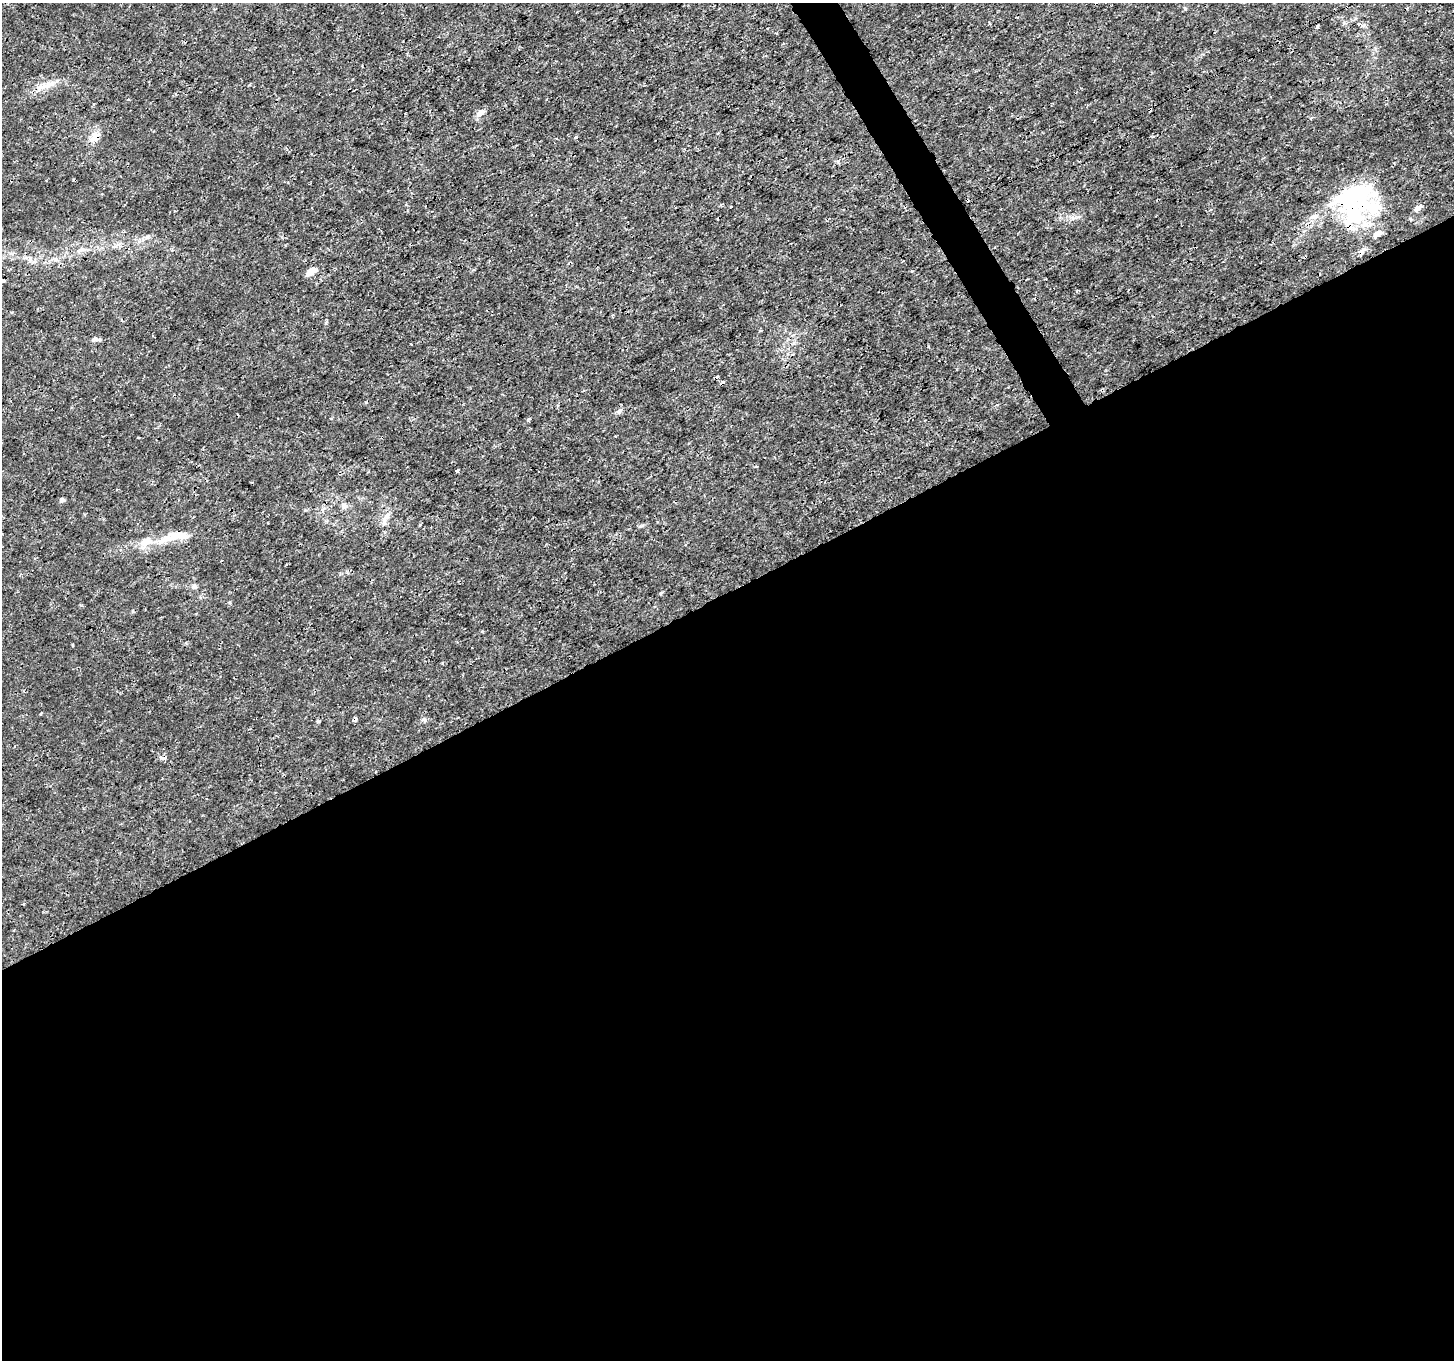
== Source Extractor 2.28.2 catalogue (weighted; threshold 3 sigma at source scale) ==
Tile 15 of 4 x 4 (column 3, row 4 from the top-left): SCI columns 2909-4360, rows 169-1526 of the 5814 x 5707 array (HDU 1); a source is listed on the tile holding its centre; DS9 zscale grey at full resolution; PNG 1456 x 1362 px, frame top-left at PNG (2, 3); no overlay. Shown black and unused: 58% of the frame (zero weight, under 3 of 4 exposures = <1% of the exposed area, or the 3 px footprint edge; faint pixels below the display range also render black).
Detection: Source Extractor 2.28.2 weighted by HDU 2 'WHT'; one run over the whole footprint, this tile lists its part. Background 0.00183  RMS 7.9e-04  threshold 0.00357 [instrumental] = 3 sigma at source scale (4.5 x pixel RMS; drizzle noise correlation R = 1.50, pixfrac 1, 0.0396/0.0396 arcsec/px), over >= 5 px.
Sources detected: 42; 2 inside a brighter object's white glare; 6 cosmic-ray / hot-pixel residue — not listed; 4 inside a brighter listed object's ellipse — not listed separately; the other 30 listed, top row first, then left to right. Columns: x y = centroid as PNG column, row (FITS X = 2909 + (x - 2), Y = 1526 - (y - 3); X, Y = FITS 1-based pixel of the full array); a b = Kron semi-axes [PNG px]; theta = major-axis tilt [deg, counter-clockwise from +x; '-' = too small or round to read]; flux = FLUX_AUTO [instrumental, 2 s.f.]
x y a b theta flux
1317 26 4 3 - 0.25
48 85 27 7 23 1
480 113 12 8 49 0.43
95 137 13 11 53 0.8
576 137 4 3 - 0.11
730 207 3 2 - 0.066
1353 207 52 45 -56 9.8
1418 208 11 6 31 0.34
147 237 7 4 1 0.17
117 245 14 3 42 0.23
80 250 12 4 30 0.25
1305 257 3 2 - 0.071
311 272 12 7 34 0.75
1045 279 3 2 - 0.063
2 281 8 5 6 0.17
326 323 4 3 - 0.19
94 339 8 6 25 0.23
619 411 8 6 35 0.23
458 470 4 3 - 0.12
62 500 5 5 - 0.23
344 506 9 8 - 0.3
387 516 10 7 46 0.43
180 535 55 12 8 2.2
194 586 6 6 - 0.17
661 593 6 3 71 0.084
482 631 5 3 - 0.075
355 719 5 4 - 0.31
424 720 6 5 - 0.21
318 722 4 4 - 0.13
164 758 6 4 -1 0.34
Overlapping masked pixels (flux is a lower limit): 5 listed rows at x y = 95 137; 1353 207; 1305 257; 355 719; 164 758
Isophote crosses this tile's border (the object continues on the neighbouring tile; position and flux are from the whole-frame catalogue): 1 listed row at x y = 2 281
Unlisted compact peaks at least as high as the median listed source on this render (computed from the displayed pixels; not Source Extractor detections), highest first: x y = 641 526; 528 420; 912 271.